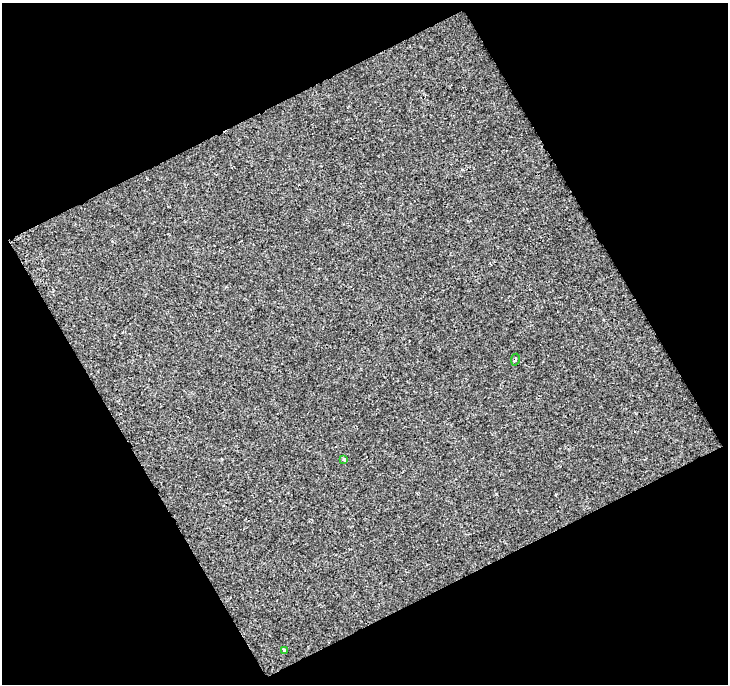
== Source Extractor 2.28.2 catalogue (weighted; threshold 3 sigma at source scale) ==
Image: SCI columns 1-726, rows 16-697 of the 726 x 714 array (HDU 1 of 3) = the unmasked area's bounding box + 8 px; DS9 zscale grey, full resolution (1 PNG px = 1 image px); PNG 730 x 686 px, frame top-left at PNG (2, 3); each listed source drawn as its Kron ellipse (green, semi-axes under 4 px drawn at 4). Shown black and unused: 48% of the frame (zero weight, under 2 of 3 exposures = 2% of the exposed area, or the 3 px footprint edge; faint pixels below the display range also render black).
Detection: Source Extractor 2.28.2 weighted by HDU 2 'WHT'. Background 0.00179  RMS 0.0029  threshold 0.013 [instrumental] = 3 sigma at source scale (4.5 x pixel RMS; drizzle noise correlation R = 1.50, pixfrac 1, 0.0396/0.0396 arcsec/px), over >= 5 px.
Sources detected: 3; all 3 listed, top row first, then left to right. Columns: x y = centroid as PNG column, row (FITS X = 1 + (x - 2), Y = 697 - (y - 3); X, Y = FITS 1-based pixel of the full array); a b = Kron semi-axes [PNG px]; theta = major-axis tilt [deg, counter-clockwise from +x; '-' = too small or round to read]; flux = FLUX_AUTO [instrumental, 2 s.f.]
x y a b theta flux
515 360 6 3 78 0.43
344 460 4 3 - 0.39
284 650 3 3 - 0.64